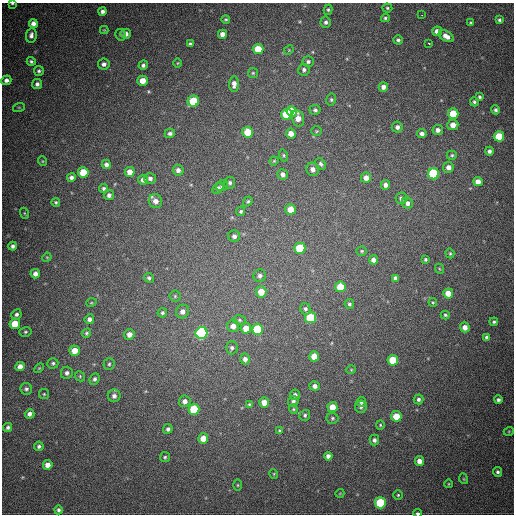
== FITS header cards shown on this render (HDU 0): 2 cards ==
NAXIS1  =                  512
NAXIS2  =                  512

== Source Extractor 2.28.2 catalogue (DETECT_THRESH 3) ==
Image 512 x 512 px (HDU 0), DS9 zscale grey, 1 PNG px = 1 image px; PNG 516 x 516 px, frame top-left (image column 1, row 512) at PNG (2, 3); each listed source drawn as its Kron ellipse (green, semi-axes under 4 px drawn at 4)
Background 699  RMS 20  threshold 60.3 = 3 sigma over >= 5 px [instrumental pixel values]
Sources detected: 183; all 183 listed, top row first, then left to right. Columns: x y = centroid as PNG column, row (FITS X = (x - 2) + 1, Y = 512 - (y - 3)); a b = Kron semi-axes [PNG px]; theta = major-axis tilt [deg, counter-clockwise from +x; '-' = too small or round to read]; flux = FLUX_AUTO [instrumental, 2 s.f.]
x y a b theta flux
12 3 3 2 - 1400
387 8 5 4 - 2000
328 10 5 4 - 2200
103 11 4 4 - 4700
422 15 2 2 - 2800
385 18 4 3 - 1900
226 19 4 4 - 1900
499 20 3 3 - 2400
326 22 6 5 - 3600
33 23 4 4 - 7700
471 23 3 3 - 2100
104 30 4 4 - 1100
437 31 5 4 - 8700
126 34 5 5 - 5800
222 34 4 4 - 8500
31 35 7 5 80 5100
121 35 6 5 - 2100
446 36 8 5 -30 9100
398 40 5 4 - 2700
429 43 3 3 - 14000
190 44 4 3 - 2700
258 49 5 5 - 28000
289 50 5 4 - 1400
31 61 4 4 - 2500
308 62 6 5 - 3400
178 63 5 3 - 1200
104 64 6 5 - 5200
143 65 5 4 - 3700
304 70 6 5 - 3500
39 71 5 5 - 2700
253 73 5 5 - 1800
6 80 5 4 - 6000
143 81 5 5 - 17000
37 84 5 5 - 4500
234 84 8 5 87 6300
383 87 5 4 - 5500
480 97 4 3 - 2300
331 100 6 5 - 2200
193 101 6 5 - 55000
474 102 4 4 - 2200
19 107 6 4 18 1500
315 110 5 5 - 2900
495 110 5 4 - 2800
292 111 5 5 - 44000
286 114 5 5 - 36000
453 114 5 5 - 42000
298 118 8 6 -78 13000
453 125 5 5 - 12000
397 127 5 5 - 4500
438 130 5 5 - 5900
317 131 5 4 - 1800
248 132 5 5 - 34000
170 133 5 4 - 3900
291 133 5 5 - 12000
422 134 4 4 - 4800
499 136 5 5 - 43000
489 151 4 4 - 4000
283 155 6 4 -73 2000
452 155 5 4 - 2100
42 161 5 3 - 1100
274 161 4 4 - 1600
106 164 5 4 - 5200
321 164 6 4 -58 2900
448 167 5 5 - 8000
313 169 7 6 - 7600
178 170 5 5 - 5600
83 172 5 5 - 36000
130 172 5 5 - 12000
283 174 5 5 - 5900
433 174 5 5 - 110000
71 177 4 4 - 4100
150 178 6 5 - 4800
366 178 5 5 - 9100
143 180 5 5 - 5600
478 182 5 4 - 12000
230 183 6 5 - 3200
385 185 5 4 - 5800
222 186 6 5 - 3300
103 188 5 4 - 2600
218 188 6 5 - 5900
109 195 5 5 - 4500
401 198 6 6 - 5800
155 201 7 6 - 9100
248 201 5 4 - 1900
56 202 4 4 - 2100
407 203 6 5 - 6000
291 209 5 5 - 21000
241 211 5 4 - 2200
24 213 5 3 - 1200
234 236 6 5 - 4500
13 246 4 4 - 3800
300 248 5 5 - 58000
362 251 5 4 - 1800
450 253 5 4 - 1600
47 257 5 3 - 1200
425 259 3 3 - 2000
373 260 4 4 - 6100
440 269 5 3 - 1300
35 274 5 4 - 7000
260 276 6 6 - 4100
149 278 5 4 - 2800
395 278 4 4 - 3600
340 287 5 5 - 24000
261 292 5 5 - 20000
448 293 5 5 - 18000
175 296 5 5 - 2100
433 302 4 3 - 1400
91 303 5 3 - 1300
349 304 5 4 - 2500
305 309 6 5 - 3000
183 312 7 6 - 6800
162 313 5 4 - 2400
16 314 5 5 - 3600
445 315 4 3 - 1800
311 318 5 5 - 72000
89 319 5 4 - 5200
239 320 6 5 - 2200
494 322 4 4 - 2300
15 324 5 5 - 27000
233 326 6 6 - 8200
465 327 5 4 - 8800
246 328 5 5 - 14000
258 329 5 5 - 80000
25 332 6 5 - 2300
86 333 5 4 - 2300
201 333 6 6 - 240000
129 334 5 5 - 8000
487 337 4 4 - 4200
232 348 6 6 - 3400
75 351 5 5 - 17000
314 356 5 5 - 18000
245 359 5 5 - 5700
393 360 5 5 - 36000
53 363 5 5 - 2600
109 364 5 5 - 2400
20 366 5 4 - 9900
39 368 6 3 44 1400
351 370 5 4 - 1400
67 373 6 6 - 4500
80 376 5 4 - 1700
95 379 6 5 - 3500
315 386 5 5 - 5600
26 389 6 5 - 3300
44 394 5 5 - 1800
295 395 5 5 - 3500
114 396 6 6 - 5900
418 399 5 5 - 3100
498 400 4 4 - 3300
185 401 6 5 - 6900
293 401 5 5 - 3500
264 402 5 5 - 13000
361 402 5 5 - 2500
249 405 4 3 - 1800
332 407 5 5 - 18000
361 407 6 6 - 3600
194 409 5 5 - 68000
293 409 4 4 - 1400
30 414 5 4 - 5400
305 415 6 5 - 2400
396 416 5 5 - 29000
332 418 6 5 - 2500
380 425 4 4 - 1500
8 427 5 4 - 3000
168 429 5 4 - 3600
280 431 4 4 - 1800
509 431 5 3 - 1200
203 439 5 5 - 15000
374 440 5 4 - 3900
39 446 5 4 - 3100
328 456 4 4 - 5200
165 457 5 5 - 2100
419 461 5 4 - 8300
48 465 5 5 - 10000
498 472 5 4 - 3000
274 474 5 3 - 1100
464 479 5 3 - 1200
449 484 4 3 - 970
238 485 5 3 - 1500
340 493 4 3 - 1000
398 495 4 4 - 1600
380 503 5 5 - 82000
58 510 4 4 - 2700
418 513 4 2 - 3400
At the frame edge (FLAGS 8, measured only in part): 2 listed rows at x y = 12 3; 418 513